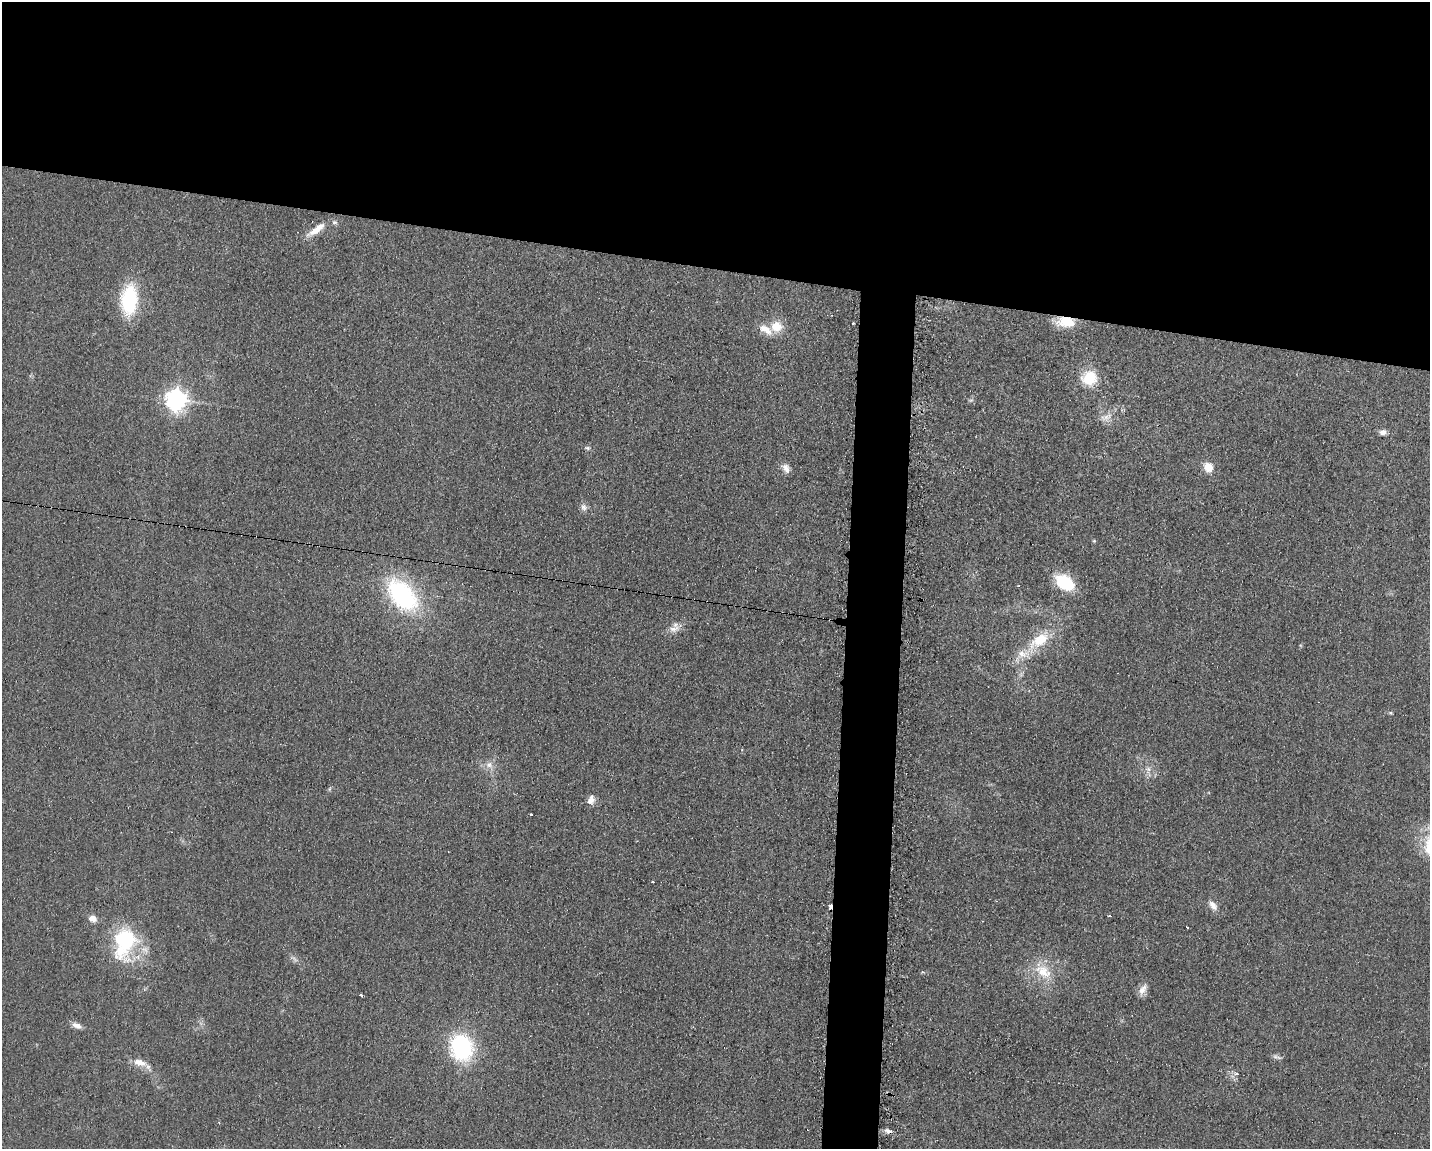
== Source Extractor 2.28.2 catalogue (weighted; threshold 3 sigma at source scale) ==
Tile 2 of 3 x 4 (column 2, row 1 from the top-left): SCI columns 1547-2974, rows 3441-4587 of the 4643 x 4587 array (HDU 1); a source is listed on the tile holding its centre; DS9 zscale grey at full resolution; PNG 1432 x 1151 px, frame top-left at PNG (2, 2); no overlay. Shown black and unused: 26% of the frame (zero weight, under 2 of 3 exposures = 2% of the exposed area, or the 3 px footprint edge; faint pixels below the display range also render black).
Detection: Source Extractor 2.28.2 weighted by HDU 2 'WHT'; one run over the whole footprint, this tile lists its part. Background 0.0621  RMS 0.0099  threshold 0.0448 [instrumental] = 3 sigma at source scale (4.5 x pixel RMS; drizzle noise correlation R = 1.50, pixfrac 1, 0.05/0.05 arcsec/px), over >= 5 px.
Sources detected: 42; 1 too faint to see at this stretch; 1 cosmic-ray / hot-pixel residue — not listed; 1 inside a brighter listed object's ellipse — not listed separately; the other 39 listed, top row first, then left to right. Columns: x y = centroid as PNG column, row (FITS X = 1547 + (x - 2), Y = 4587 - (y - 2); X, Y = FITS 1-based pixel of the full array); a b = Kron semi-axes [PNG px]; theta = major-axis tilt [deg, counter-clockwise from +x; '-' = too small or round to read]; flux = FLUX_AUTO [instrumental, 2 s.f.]
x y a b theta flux
316 230 30 9 35 15
129 300 20 11 86 100
1066 322 21 12 -2 23
853 323 3 2 - 1.3
776 326 7 7 - 25
765 329 21 10 -34 12
1089 378 16 15 - 30
176 400 8 7 - 620
971 400 6 4 18 1.5
1106 417 16 8 16 8.1
1383 432 9 6 13 4
587 448 8 5 -9 1.9
1208 467 12 10 -57 12
786 468 13 8 -57 6
584 507 9 8 - 4.1
1094 541 5 4 - 1.1
1065 582 16 11 -34 54
402 595 33 20 -50 140
674 629 17 8 12 7.5
1039 640 34 16 35 36
489 765 10 8 -26 6.2
1148 769 7 6 - 3.3
591 800 12 8 72 6.6
531 815 3 3 - 4.2
653 882 3 2 - 0.97
1213 905 13 8 -53 6.6
830 907 5 3 - 9.5
1109 916 3 3 - 5.2
92 918 9 7 -25 6.8
1187 927 3 2 - 3.7
125 942 42 26 76 81
1043 971 27 17 -35 27
1143 990 16 8 62 7
361 995 3 3 - 1.4
77 1026 12 6 -22 5.6
461 1047 24 21 -73 110
1277 1057 15 3 -15 2.5
140 1062 19 9 -16 11
888 1131 12 5 -20 3.8
Overlapping masked pixels (flux is a lower limit): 2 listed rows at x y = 1066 322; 830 907